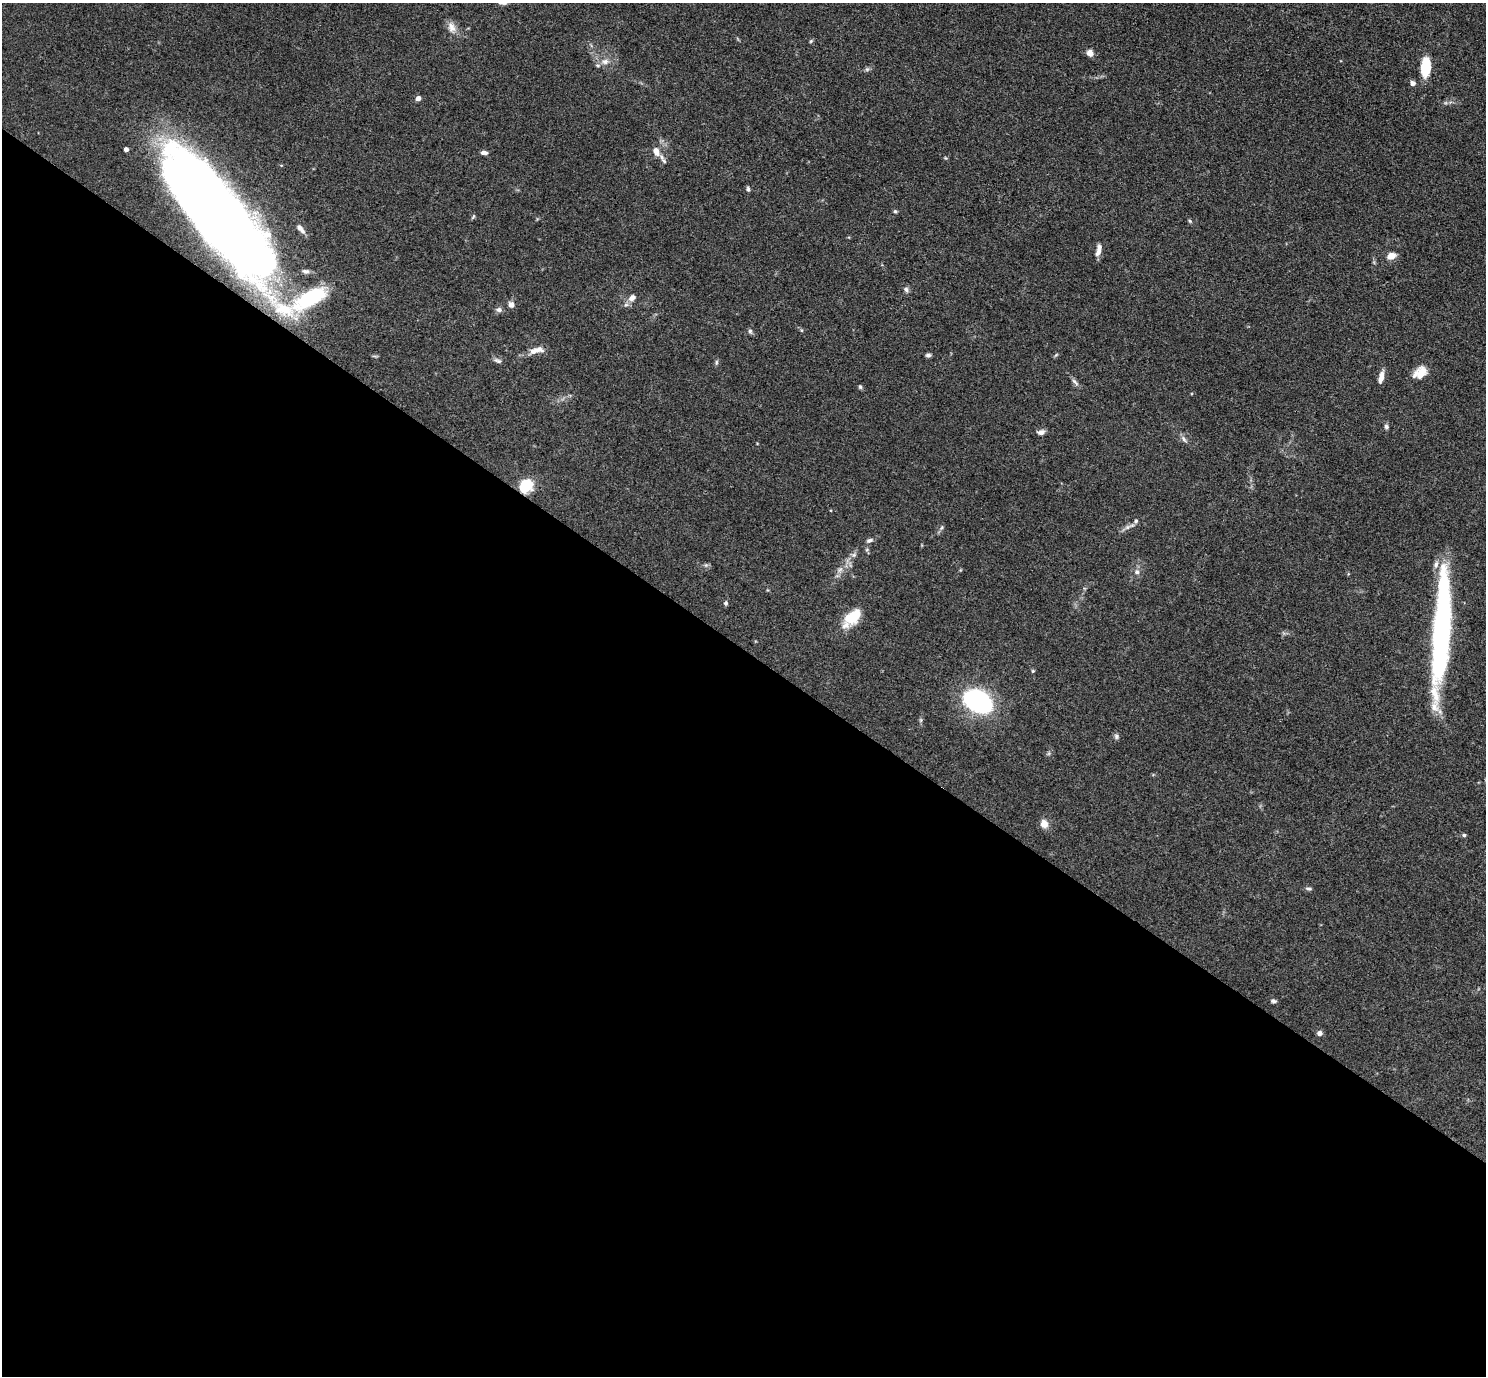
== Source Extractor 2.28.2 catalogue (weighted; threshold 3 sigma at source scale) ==
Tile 14 of 4 x 4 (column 2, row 4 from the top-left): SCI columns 1487-2970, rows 296-1669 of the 5940 x 5944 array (HDU 1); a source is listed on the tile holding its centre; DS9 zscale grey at full resolution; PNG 1488 x 1378 px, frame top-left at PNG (2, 3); no overlay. Shown black and unused: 53% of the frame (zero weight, under 3 of 4 exposures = <1% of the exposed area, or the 3 px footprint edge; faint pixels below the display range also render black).
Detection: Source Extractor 2.28.2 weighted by HDU 2 'WHT'; one run over the whole footprint, this tile lists its part. Background 0.0727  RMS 0.0056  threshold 0.0253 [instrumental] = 3 sigma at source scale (4.5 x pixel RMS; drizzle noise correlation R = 1.50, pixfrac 1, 0.05/0.05 arcsec/px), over >= 5 px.
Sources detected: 67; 1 inside a brighter object's white glare — not listed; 5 inside a brighter listed object's ellipse — not listed separately; the other 61 listed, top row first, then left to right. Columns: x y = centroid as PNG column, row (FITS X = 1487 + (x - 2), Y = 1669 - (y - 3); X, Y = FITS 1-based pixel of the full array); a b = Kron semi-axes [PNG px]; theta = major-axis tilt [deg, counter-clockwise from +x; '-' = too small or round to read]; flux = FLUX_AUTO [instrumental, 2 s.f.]
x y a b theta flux
451 27 16 10 -68 4.6
811 41 6 4 45 0.7
1090 53 7 6 - 3.6
605 62 13 8 11 4.2
1425 67 18 8 86 19
867 69 6 6 - 1.1
1413 83 5 5 - 2.6
418 98 5 5 - 2.5
126 149 4 4 - 2.6
656 151 12 8 -68 4.6
484 152 7 5 -7 2.1
664 161 9 6 -56 1.7
748 189 6 4 -73 1.1
895 211 5 4 - 0.81
220 216 129 39 -52 830
473 217 8 4 63 0.73
1190 221 5 4 - 0.75
300 229 14 6 -49 2.8
1098 250 16 6 77 3.5
1391 256 8 6 13 5.8
306 271 8 5 -6 1.6
906 290 9 6 -61 1.5
311 298 43 16 29 39
632 298 11 8 35 3.6
511 304 6 6 - 2.9
499 310 8 6 -3 1.8
801 330 6 3 -70 0.65
750 331 6 5 - 1.3
537 350 18 8 6 4.6
928 355 7 4 1 1.2
1056 355 6 3 37 0.69
498 361 12 5 -23 1.6
716 362 7 5 72 0.99
1421 374 19 12 66 7.3
1381 377 15 6 78 4.1
1075 382 13 4 -45 1.7
860 387 6 5 - 0.83
1386 426 6 5 - 1.4
1041 432 9 6 5 2.4
1184 439 11 5 -53 1.8
527 485 8 7 - 33
1136 521 6 5 - 1.2
1127 527 9 6 36 2
941 528 8 3 71 1
870 540 8 5 13 1.6
854 555 8 6 21 1.5
706 565 6 5 - 1
840 569 9 6 53 2.1
1137 572 8 7 - 2
726 603 6 5 - 1.1
852 618 22 11 45 18
1442 631 119 15 86 150
1033 671 5 4 - 0.67
978 701 29 19 -27 84
921 720 7 4 -90 0.9
1116 736 7 6 - 1.3
1044 824 10 8 -74 4.6
1464 835 4 4 - 1
1308 889 9 4 -9 1.1
1273 1001 7 5 -22 1.3
1320 1033 6 5 - 2.2
Overlapping masked pixels (flux is a lower limit): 2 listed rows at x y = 220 216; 527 485